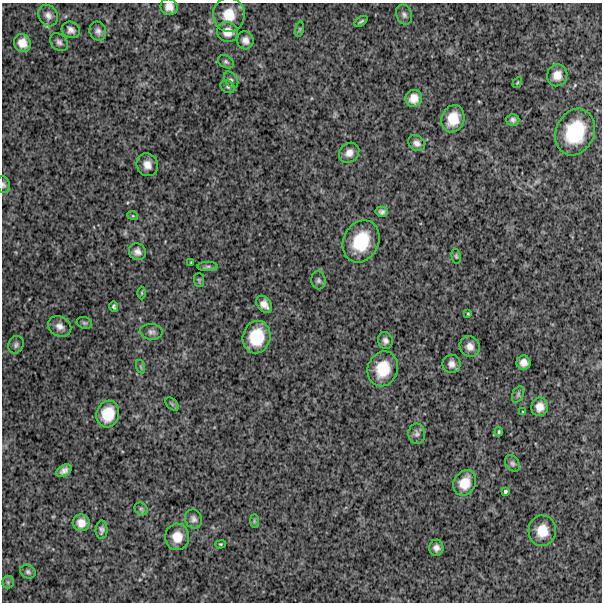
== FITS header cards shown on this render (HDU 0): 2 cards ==
NAXIS1  =                  600
NAXIS2  =                  600

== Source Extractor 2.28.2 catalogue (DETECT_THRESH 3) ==
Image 600 x 600 px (HDU 0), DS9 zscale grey, 1 PNG px = 1 image px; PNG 604 x 604 px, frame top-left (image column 1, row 600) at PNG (2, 3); each listed source drawn as its Kron ellipse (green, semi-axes under 4 px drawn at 4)
Background 984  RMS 260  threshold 777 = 3 sigma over >= 5 px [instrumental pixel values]
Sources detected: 71; all 71 listed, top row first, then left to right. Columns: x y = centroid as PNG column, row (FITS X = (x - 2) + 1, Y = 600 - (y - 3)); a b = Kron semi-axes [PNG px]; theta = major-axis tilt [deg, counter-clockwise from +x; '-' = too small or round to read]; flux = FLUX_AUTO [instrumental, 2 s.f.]
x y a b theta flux
169 7 9 8 - 130000
48 15 11 9 -59 93000
229 15 17 16 - 370000
404 15 10 7 -68 65000
361 21 7 3 34 32000
299 29 8 4 82 23000
71 30 9 8 - 77000
98 31 9 8 - 74000
228 32 11 10 - 170000
245 40 9 8 - 98000
59 42 10 7 -44 63000
22 43 9 8 - 170000
226 62 8 6 -29 41000
557 75 11 10 - 160000
231 80 9 6 -56 52000
517 83 6 3 59 18000
228 87 7 6 - 41000
414 98 8 8 - 160000
453 119 14 11 70 330000
513 120 6 6 - 51000
575 132 24 19 67 960000
417 143 9 7 -34 80000
349 153 11 9 44 120000
147 165 11 10 - 150000
3 185 8 6 -76 44000
382 212 6 5 - 49000
133 216 5 3 - 18000
361 241 22 17 64 730000
137 252 9 8 - 95000
456 256 7 4 -80 28000
191 262 3 2 - 13000
208 266 10 4 1 47000
199 280 7 5 -89 26000
318 280 9 7 -81 50000
142 293 6 4 -90 21000
264 304 9 7 -51 120000
114 306 5 3 - 31000
468 314 3 3 - 17000
84 323 8 5 -19 34000
60 326 12 10 -30 110000
151 332 11 7 -3 72000
257 337 16 14 77 580000
385 341 9 7 -73 72000
16 345 9 7 65 56000
470 347 11 9 -51 120000
524 363 7 7 - 110000
451 364 9 9 - 90000
141 367 7 4 -71 26000
383 369 18 15 70 490000
518 394 9 5 64 37000
172 404 8 5 -45 35000
540 407 9 8 - 150000
523 412 4 2 - 12000
108 414 13 11 73 390000
499 432 4 3 - 22000
417 434 10 8 -89 73000
512 463 9 6 -57 51000
64 471 8 5 33 77000
465 483 13 11 60 270000
505 491 4 3 - 28000
141 509 7 6 - 42000
193 519 9 8 - 70000
254 521 7 4 -89 31000
81 523 8 8 - 150000
102 530 9 6 89 59000
542 531 15 13 85 310000
177 537 13 12 - 240000
220 544 5 4 - 20000
436 548 8 7 - 81000
28 572 8 6 -28 43000
8 582 6 6 - 34000
At the frame edge (FLAGS 8, measured only in part): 2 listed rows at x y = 169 7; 3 185